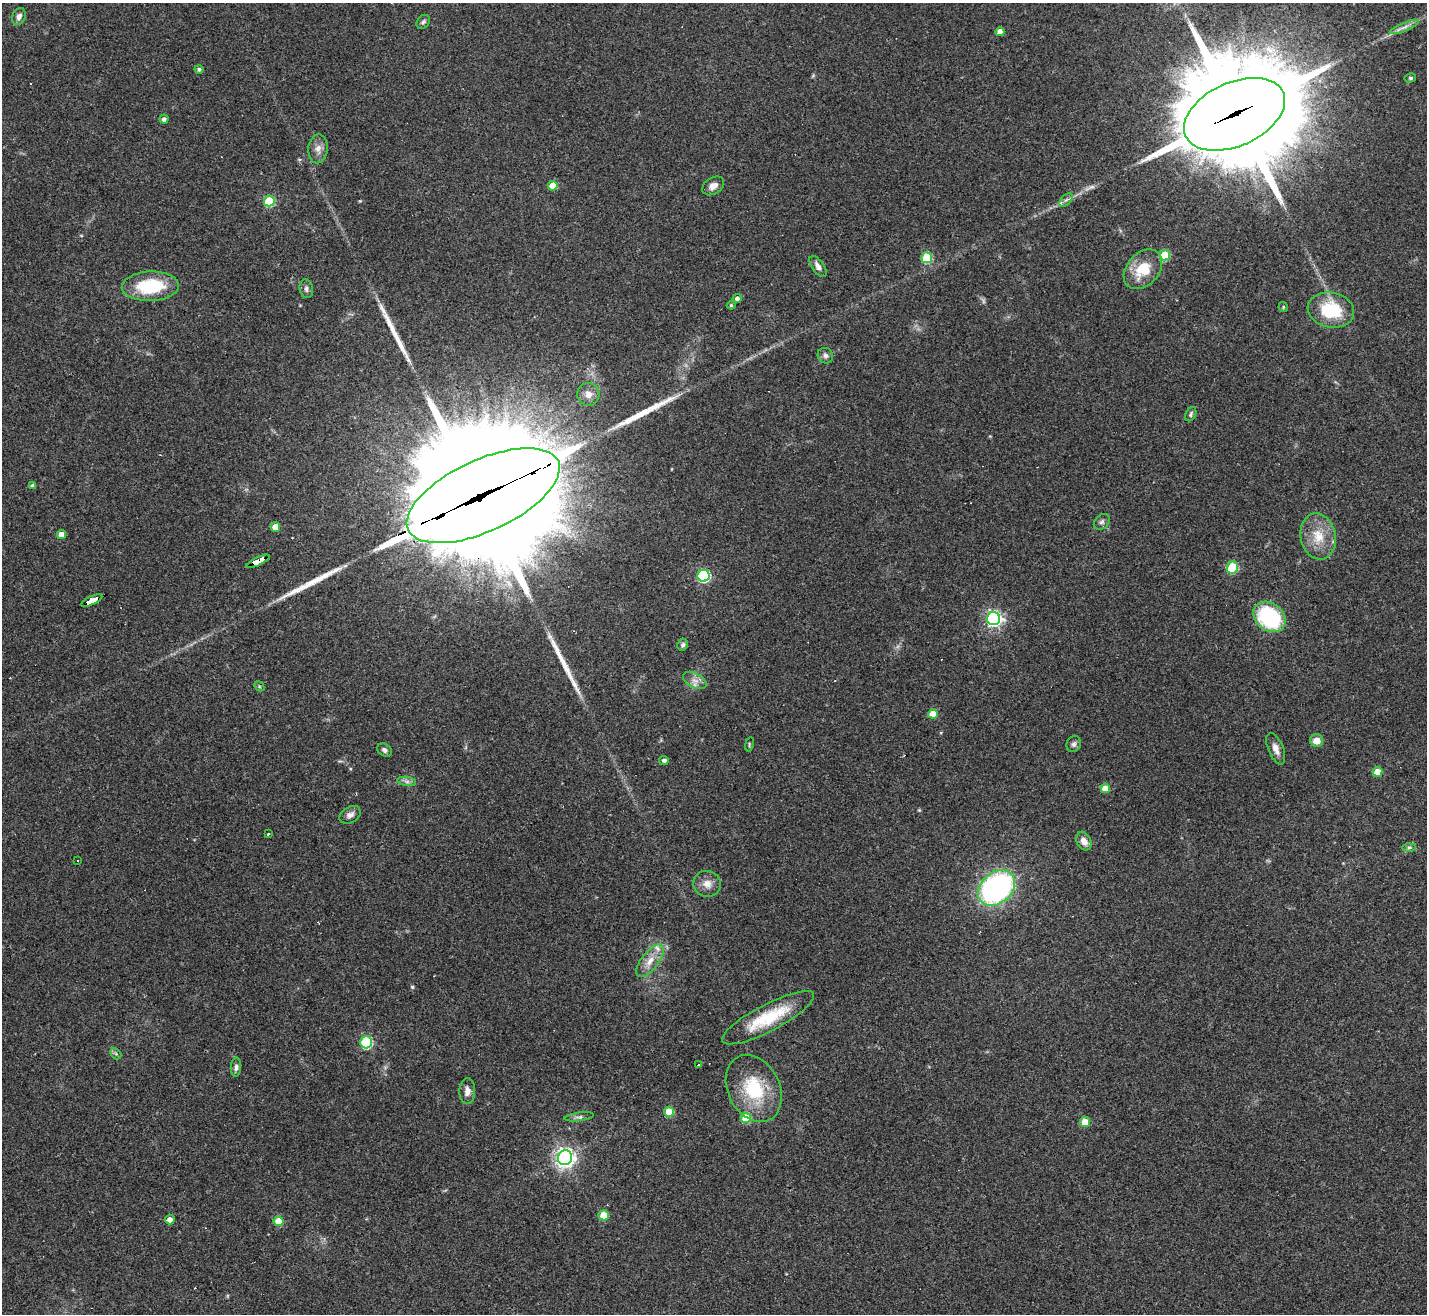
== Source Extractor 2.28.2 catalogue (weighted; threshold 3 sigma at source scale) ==
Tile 7 of 4 x 4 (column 3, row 2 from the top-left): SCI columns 2849-4273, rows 2911-4222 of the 5697 x 5686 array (HDU 1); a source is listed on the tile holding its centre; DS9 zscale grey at full resolution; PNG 1429 x 1316 px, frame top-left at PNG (2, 3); each listed source drawn as its Kron ellipse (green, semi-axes under 4 px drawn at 4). Shown black and unused: <1% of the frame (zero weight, under 3 of 4 exposures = <1% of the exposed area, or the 3 px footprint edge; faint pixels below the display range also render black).
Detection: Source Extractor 2.28.2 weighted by HDU 2 'WHT'; one run over the whole footprint, this tile lists its part. Background 0.103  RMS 0.0059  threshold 0.0266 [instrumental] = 3 sigma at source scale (4.5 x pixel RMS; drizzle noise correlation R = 1.50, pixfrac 1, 0.05/0.05 arcsec/px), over >= 5 px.
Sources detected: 87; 1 too faint to see at this stretch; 6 cosmic-ray / hot-pixel residue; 5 long thin detections or spike segments (spike, bleed or trail) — neither listed nor drawn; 1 inside a brighter listed object's ellipse — not listed separately; the other 74 listed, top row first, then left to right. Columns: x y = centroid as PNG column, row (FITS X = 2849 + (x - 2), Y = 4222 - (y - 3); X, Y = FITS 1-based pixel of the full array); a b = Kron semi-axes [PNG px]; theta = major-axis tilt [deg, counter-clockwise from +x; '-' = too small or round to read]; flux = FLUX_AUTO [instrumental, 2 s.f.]
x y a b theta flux
19 16 9 6 68 2.8
423 22 8 6 49 1.5
1404 27 15 4 22 2.9
1000 32 4 4 - 4.9
199 69 4 4 - 1.3
1410 78 6 4 14 0.97
1234 114 53 32 24 16000
164 119 4 4 - 1.7
318 149 14 9 86 4.3
553 186 5 5 - 12
713 186 12 8 33 4.1
1066 200 8 4 44 1.6
269 201 5 5 - 36
1165 255 5 5 - 26
927 258 5 5 - 34
818 266 12 6 -56 2.8
1143 269 22 16 48 18
150 286 28 15 2 33
306 289 9 7 -80 2
737 298 5 4 - 2
731 305 4 4 - 1
1283 307 5 4 - 0.69
1331 310 23 17 -11 28
825 356 8 7 - 2
588 394 11 11 - 5.3
1191 414 7 5 65 1.2
33 486 4 4 - 2.1
483 496 82 35 25 41000
1102 522 9 6 44 1.9
275 527 5 4 - 7.5
61 534 5 4 - 4.9
1318 536 23 17 -79 14
258 561 13 4 24 120
1232 568 6 5 - 38
704 576 6 6 - 81
92 601 11 3 25 170
1270 617 17 13 -38 56
994 619 6 6 - 190
683 645 6 5 - 1.5
695 680 13 7 -27 3.9
259 686 6 4 -47 0.8
933 714 5 4 - 11
1317 741 6 6 - 6.2
749 744 7 3 78 0.66
1074 744 8 7 - 1.8
1276 749 17 7 -67 4.2
385 750 8 6 -34 1.9
664 760 5 4 - 1.7
1377 772 5 5 - 10
407 781 9 4 -8 1.9
1105 788 4 4 - 6.6
350 815 11 8 29 2.9
269 834 3 2 - 1.2
1084 841 10 7 -60 4.9
1409 847 6 4 1 1.2
77 861 3 2 - 0.67
707 884 14 13 - 5.7
997 888 21 15 41 140
650 961 19 8 53 7.4
768 1018 51 13 28 29
366 1042 6 6 - 56
116 1054 6 4 -44 0.99
698 1065 3 3 - 1.7
236 1067 9 5 87 2
754 1088 35 26 -63 35
467 1091 13 8 87 4.1
669 1112 5 5 - 20
579 1117 15 3 7 1.7
746 1118 5 5 - 22
1085 1122 5 5 - 13
565 1158 7 7 - 340
604 1215 5 5 - 18
170 1220 5 4 - 4.2
279 1221 5 5 - 16
Overlapping masked pixels (flux is a lower limit): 4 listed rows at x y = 1234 114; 483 496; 258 561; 92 601